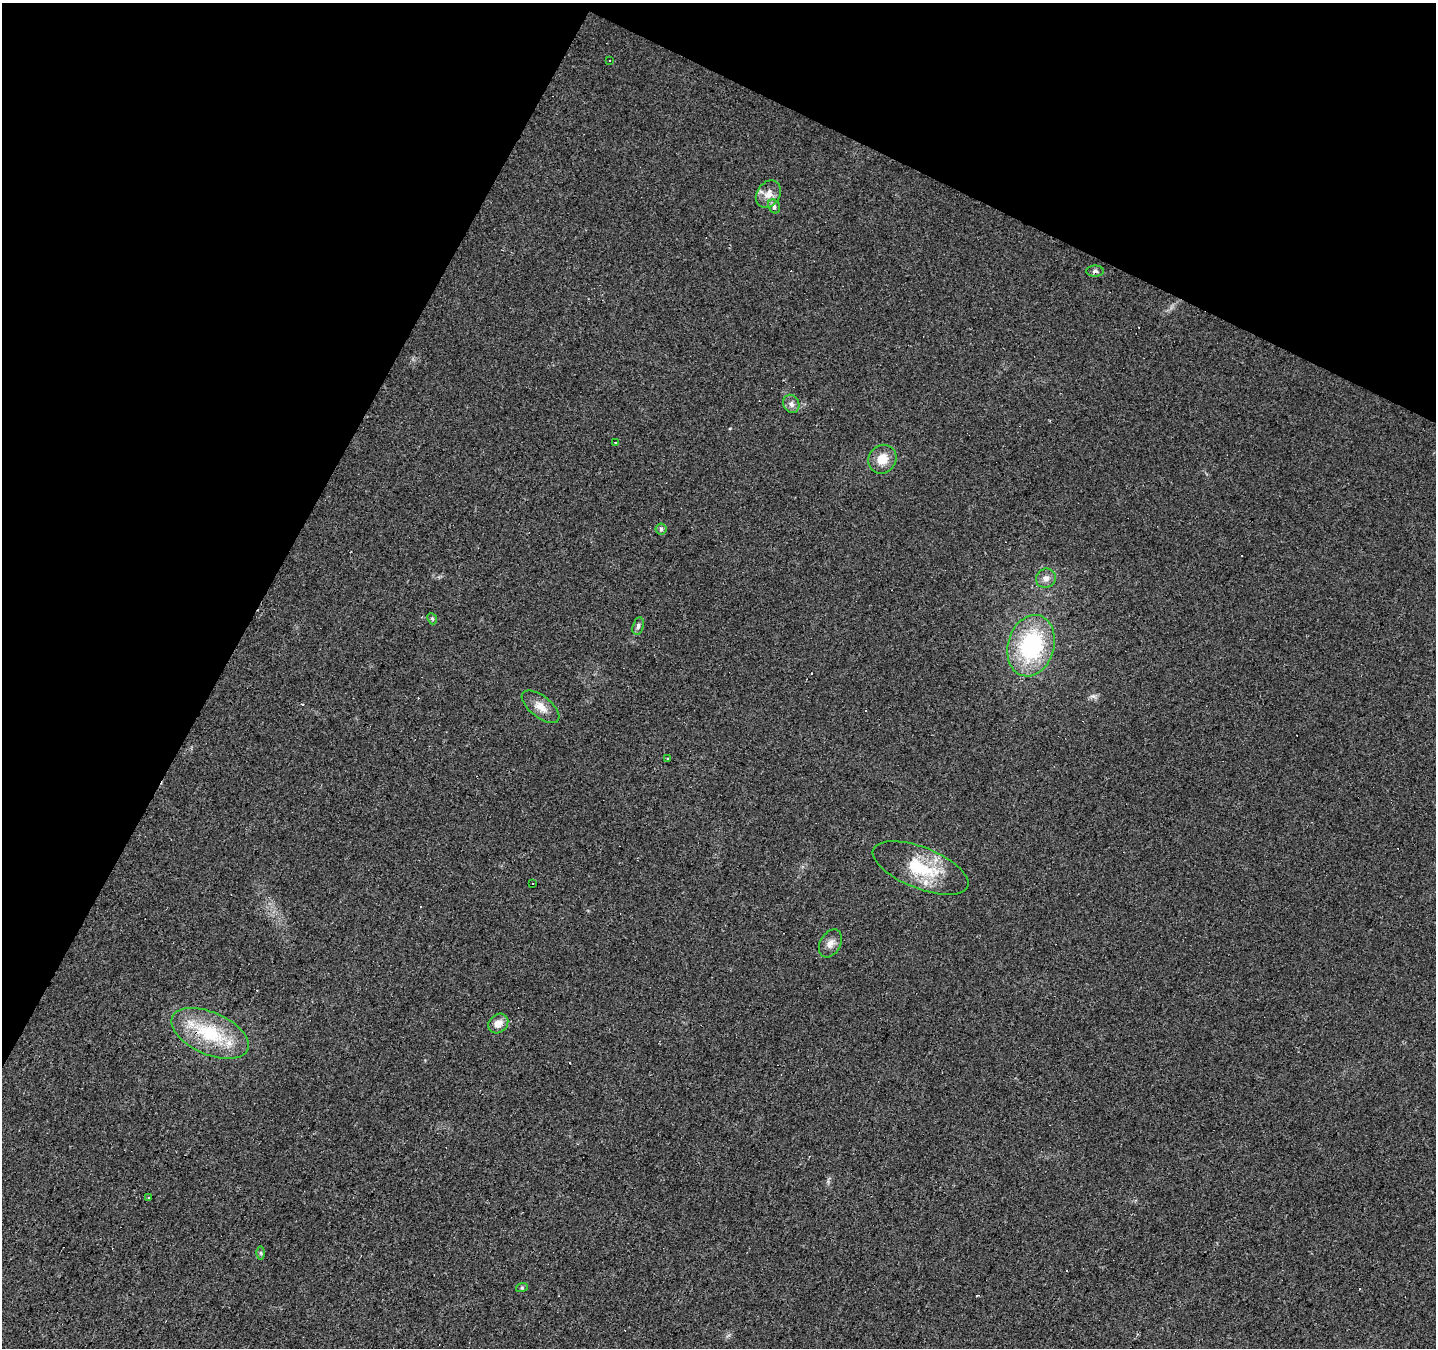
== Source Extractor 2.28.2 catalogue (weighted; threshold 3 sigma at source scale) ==
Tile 2 of 4 x 4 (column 2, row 1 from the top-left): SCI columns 1439-2872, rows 4300-5645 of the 5741 x 5842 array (HDU 1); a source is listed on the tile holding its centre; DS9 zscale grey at full resolution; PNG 1438 x 1350 px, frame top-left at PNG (2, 3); each listed source drawn as its Kron ellipse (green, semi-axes under 4 px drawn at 4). Shown black and unused: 26% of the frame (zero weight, under 2 of 3 exposures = <1% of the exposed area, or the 3 px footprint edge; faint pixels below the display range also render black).
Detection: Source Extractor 2.28.2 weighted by HDU 2 'WHT'; one run over the whole footprint, this tile lists its part. Background 0.0257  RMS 0.0058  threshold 0.0261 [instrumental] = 3 sigma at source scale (4.5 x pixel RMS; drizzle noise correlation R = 1.50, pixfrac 1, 0.0396/0.0396 arcsec/px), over >= 5 px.
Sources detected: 34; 11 cosmic-ray / hot-pixel residue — neither listed nor drawn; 1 inside a brighter listed object's ellipse — not listed separately; the other 22 listed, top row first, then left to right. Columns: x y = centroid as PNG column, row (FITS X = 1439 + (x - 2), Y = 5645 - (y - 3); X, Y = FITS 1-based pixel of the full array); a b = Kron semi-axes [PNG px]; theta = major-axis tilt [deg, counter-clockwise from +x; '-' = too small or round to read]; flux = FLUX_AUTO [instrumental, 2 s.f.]
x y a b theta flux
609 61 2 2 - 0.5
768 194 14 11 55 6.1
774 206 7 5 -61 1.5
1095 271 9 5 0 1.8
791 404 9 8 - 2.6
615 443 3 3 - 1.1
882 459 15 13 51 9
661 529 6 5 - 1.2
1046 578 10 9 - 3.4
432 619 6 4 -66 1
638 626 9 5 75 1.7
1031 646 31 23 73 62
541 707 22 10 -39 6.9
668 759 3 3 - 1
921 868 51 20 -21 32
532 883 3 3 - 3
830 943 15 10 60 4.1
498 1023 11 9 43 5
210 1033 41 21 -23 37
148 1198 3 3 - 1.5
261 1253 6 4 -90 0.87
522 1287 6 4 20 0.78
Overlapping masked pixels (flux is a lower limit): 1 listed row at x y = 210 1033